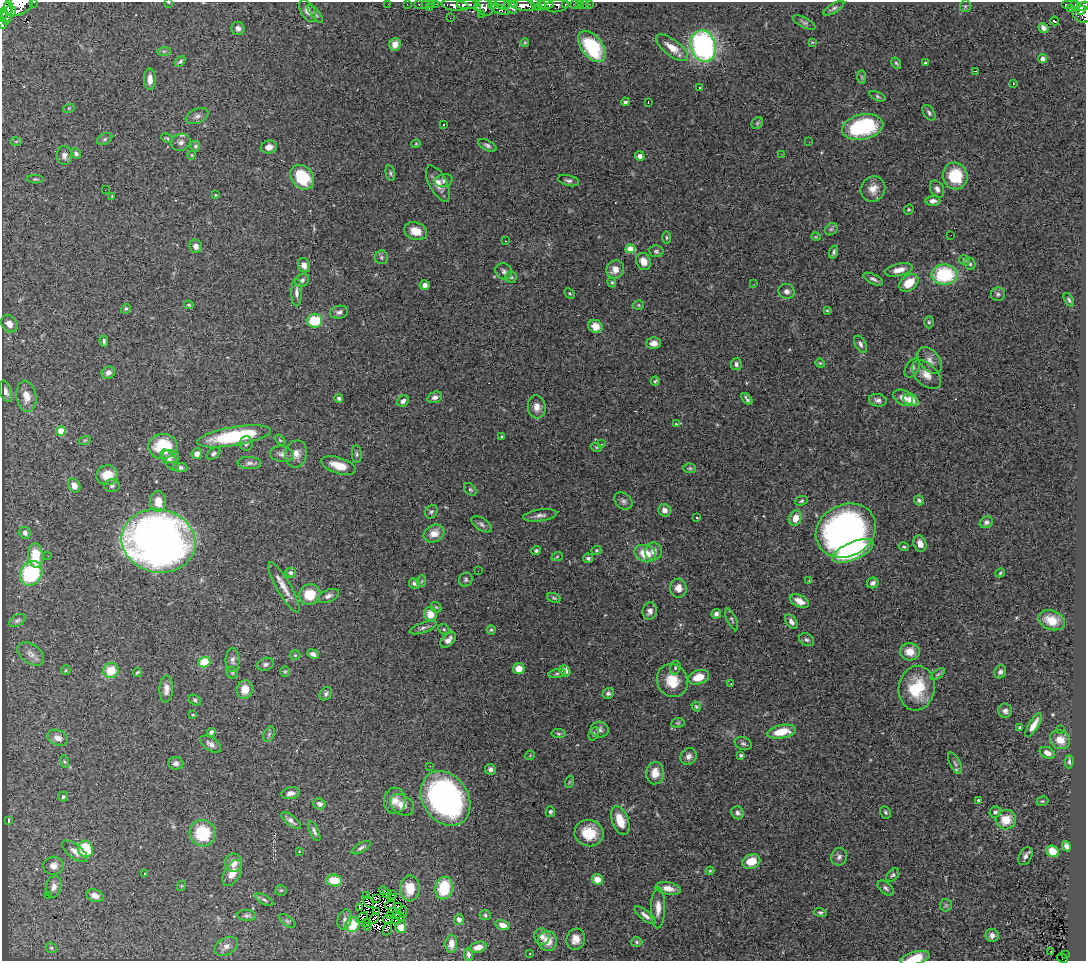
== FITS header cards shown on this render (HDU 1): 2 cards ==
NAXIS1  =                 1084
NAXIS2  =                  959

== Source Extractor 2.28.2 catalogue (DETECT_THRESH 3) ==
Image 1084 x 959 px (HDU 1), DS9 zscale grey, 1 PNG px = 1 image px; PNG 1088 x 963 px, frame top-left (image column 1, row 959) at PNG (2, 2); each listed source drawn as its Kron ellipse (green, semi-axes under 4 px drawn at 4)
Background 0.504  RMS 0.047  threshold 0.142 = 3 sigma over >= 5 px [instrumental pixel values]
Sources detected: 399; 6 with non-positive FLUX_AUTO (blend fragments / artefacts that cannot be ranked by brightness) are neither listed nor drawn; the other 393 listed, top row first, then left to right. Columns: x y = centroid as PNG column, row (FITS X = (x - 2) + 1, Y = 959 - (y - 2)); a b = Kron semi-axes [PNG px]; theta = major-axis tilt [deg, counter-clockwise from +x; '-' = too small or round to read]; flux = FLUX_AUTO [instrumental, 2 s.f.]
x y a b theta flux
34 2 3 2 - 21
168 2 3 2 - 2.2
388 4 2 2 - 2.7
407 4 3 2 - 4.1
419 4 3 3 - 10
425 4 2 2 - 8.1
431 4 3 3 - 6
436 4 3 2 - 7.1
515 4 4 3 - 82
546 4 7 4 -2 190
565 4 3 3 - 35
574 4 4 3 - 34
579 4 3 2 - 3.1
584 4 3 2 - 4.2
589 4 2 2 - 2
1070 4 8 3 0 110
18 5 15 10 26 1600
455 5 13 5 -8 590
468 5 11 4 2 480
493 5 4 3 - 240
502 5 7 5 -20 160
523 5 13 5 -10 790
536 5 7 4 -48 210
541 5 4 3 - 93
1075 5 6 3 -75 95
557 6 12 6 9 160
965 6 6 5 - 5.3
1083 6 6 4 30 150
4 7 16 6 -72 860
477 7 4 3 - 68
485 7 9 7 -48 320
511 7 7 5 -51 280
429 8 3 2 - 38
834 8 12 4 31 8.9
1071 9 3 2 - 8.2
11 10 5 3 - 260
500 10 10 3 -22 100
1081 10 5 3 - 110
308 11 12 6 -62 19
7 12 13 5 81 650
3 14 6 3 83 290
315 14 11 4 -51 6.3
481 14 2 2 - 9.9
1082 14 9 8 - 200
450 18 2 2 - 2.4
1055 21 4 2 - 8.6
2 23 6 3 -90 180
804 23 12 5 -28 8.2
238 28 7 6 - 12
1043 28 5 4 - 13
525 42 4 3 - 3.2
812 42 4 3 - 2.4
395 44 6 5 - 27
592 46 18 10 -54 220
703 46 16 12 -76 690
672 48 19 8 -37 39
164 51 7 4 0 6.4
1042 59 4 4 - 14
180 61 6 3 47 5.4
896 63 6 4 -60 5.1
926 63 3 3 - 5.1
975 71 4 2 - 4.9
862 77 7 4 -89 5.2
150 79 11 6 -89 25
1013 83 3 2 - 8.8
699 87 3 3 - 13
878 96 8 4 -24 5.4
625 102 4 4 - 10
648 102 3 2 - 4.5
69 108 6 3 18 3.6
929 113 9 5 -56 7.9
197 116 12 7 24 14
757 123 6 5 - 5.4
443 124 3 3 - 17
863 127 21 12 12 290
167 138 6 3 -26 3.7
105 139 8 5 27 6.6
16 141 6 4 1 4
181 142 10 8 25 14
809 142 2 2 - 1.6
416 144 4 4 - 3.2
487 145 10 5 -27 8.6
195 146 5 5 - 4.8
269 147 8 6 18 18
76 153 5 4 - 7.6
781 154 2 2 - 1.9
64 155 9 7 -89 15
192 155 4 4 - 3.2
640 156 5 4 - 13
390 173 8 4 -77 5.8
955 176 13 12 - 130
302 177 13 10 -49 140
35 179 8 4 -2 5
444 180 9 6 16 9.8
568 180 11 5 -14 9.6
438 183 20 8 -62 33
873 189 13 12 - 34
937 189 9 6 -61 13
105 190 2 2 - 13
215 195 3 2 - 3.6
112 196 4 3 - 2.9
933 201 7 5 4 14
909 209 5 4 - 4
831 229 7 5 42 6.5
416 231 12 8 -19 43
951 235 2 2 - 1.8
666 237 6 3 -90 4
816 237 4 3 - 2.6
505 241 3 2 - 4.7
196 246 7 6 - 17
630 249 5 4 - 110
656 251 7 6 - 7.1
834 252 6 4 72 6.1
381 257 7 6 - 7.8
964 260 6 5 - 5.5
643 261 9 7 -63 30
970 264 6 5 - 6
304 265 7 6 - 19
615 269 9 8 - 30
899 270 14 6 13 29
504 271 9 7 -42 10
944 275 13 10 1 250
511 277 5 5 - 5.3
873 279 11 4 -26 9.9
302 280 7 6 - 9.7
612 282 5 4 - 3.9
909 283 10 7 38 62
754 284 3 2 - 2.7
425 285 5 5 - 15
786 291 8 7 - 14
296 292 14 5 -90 15
570 294 6 3 -44 3.8
998 294 7 6 - 7.5
1069 300 7 4 -61 6.1
189 305 4 3 - 3.9
639 305 5 5 - 4.2
126 309 5 4 - 4.4
827 310 4 3 - 3.2
339 312 9 6 11 11
315 321 7 7 - 110
929 322 6 5 - 5.2
9 324 9 7 -54 20
595 326 7 6 - 40
104 341 5 4 - 7.2
654 343 7 6 - 19
860 344 9 5 -64 9.6
930 360 15 9 -50 23
820 363 5 4 - 3.1
736 364 6 5 - 9
912 368 10 6 59 10
108 373 7 6 - 13
926 375 17 11 -44 35
655 381 5 3 - 4.7
6 391 11 6 -71 15
26 396 16 10 -82 36
435 397 7 5 18 11
903 397 10 7 -27 22
339 398 4 3 - 6.8
747 399 7 3 -50 7
878 400 9 6 -10 11
911 400 8 5 -27 53
403 401 6 5 - 13
537 407 11 9 -83 24
676 424 4 3 - 2.9
61 431 4 4 - 92
234 436 37 9 9 240
502 436 3 2 - 2.8
85 440 6 3 18 3.8
280 440 6 4 -43 3.9
246 443 7 6 - 11
602 444 3 2 - 3.2
163 446 14 12 1 140
596 447 6 3 -19 3.9
197 454 5 5 - 16
214 454 8 5 38 7
282 454 12 7 -8 16
296 454 14 11 79 28
357 454 9 5 -86 7
171 456 9 6 -13 11
170 460 12 6 -52 15
249 463 12 6 -3 12
338 465 18 8 -18 53
180 467 7 4 -1 11
690 468 6 5 - 4.8
107 475 11 10 - 49
74 485 7 5 -57 21
112 486 7 6 - 8.7
470 490 7 5 -47 5.5
919 500 5 4 - 6.9
623 501 10 7 -41 11
801 501 6 4 22 6.2
158 502 10 8 89 45
664 510 6 6 - 22
431 512 7 5 54 7.1
540 515 17 5 8 16
697 518 3 3 - 46
795 518 8 6 72 34
986 522 7 5 32 8.9
482 524 11 6 -32 10
846 530 31 26 27 1100
25 533 6 5 - 12
434 534 11 8 29 35
158 541 37 31 -13 2700
920 544 8 6 -71 24
904 547 5 3 - 4.2
596 550 5 4 - 3.8
536 551 5 4 - 6.3
653 551 9 8 - 19
853 551 22 9 22 390
645 554 11 8 -22 71
35 555 12 7 -86 94
48 556 3 3 - 2.8
557 557 6 3 21 3.8
588 558 5 5 - 9.1
478 571 3 2 - 3.5
31 573 13 10 57 280
291 573 5 5 - 7.2
1000 573 5 4 - 3.9
466 580 7 6 - 7.2
422 581 6 3 70 3.8
809 581 4 3 - 4.4
414 583 6 5 - 7.8
873 583 6 5 - 10
284 587 28 7 -60 36
678 588 9 8 - 25
310 594 10 10 - 70
328 596 11 6 23 13
554 598 7 4 -20 4.7
799 601 10 6 -27 25
436 607 6 5 - 5
650 611 9 7 76 17
430 614 7 6 - 44
716 614 5 4 - 11
732 619 12 4 -65 6.2
17 620 8 5 30 7
1051 620 13 9 -20 46
791 622 8 5 -54 12
423 628 14 5 19 11
444 629 6 5 - 4.8
491 630 4 4 - 4.5
448 640 9 5 44 18
807 640 8 5 -30 7.8
910 652 10 8 -6 44
31 654 15 9 -36 20
313 654 6 4 -23 11
295 655 5 5 - 4.6
233 660 12 7 -89 13
204 662 6 5 - 90
266 664 9 6 18 8.7
675 668 7 5 75 6.7
519 669 6 5 - 40
66 670 5 4 - 3.8
111 671 8 7 - 75
565 671 6 5 - 27
137 672 4 2 - 4.2
285 672 5 5 - 4.4
1000 672 7 5 61 11
232 673 6 5 - 5.4
557 673 8 3 11 6
938 674 8 4 36 6.3
698 677 11 7 18 53
672 681 17 15 -63 67
731 683 2 2 - 2.8
917 688 22 18 81 140
166 689 13 7 88 20
245 689 9 7 79 44
608 693 6 5 - 8.4
326 694 7 5 53 8.1
195 700 6 5 - 5.8
696 706 5 4 - 4.7
1005 711 7 7 - 12
193 715 3 3 - 3
678 723 7 5 7 5.1
1034 725 13 4 59 29
1019 727 4 3 - 3.6
1060 729 3 2 - 3.4
600 730 9 8 - 13
211 732 4 4 - 11
782 732 14 6 11 73
269 734 8 5 66 6
559 734 7 4 -7 5.4
594 734 7 5 69 5
58 738 10 7 -24 22
1060 740 10 9 - 37
743 743 9 6 -20 7.9
211 744 12 6 -33 16
1047 753 8 5 -25 20
530 755 5 3 - 2.5
741 755 4 3 - 6.2
688 756 9 7 45 16
64 762 6 3 -71 3.7
1069 762 7 3 88 6.5
176 763 7 6 - 11
955 763 12 5 -64 11
430 766 2 2 - 10
490 769 5 5 - 9.6
655 773 11 9 86 39
569 782 6 3 71 3.8
291 793 9 5 11 14
63 797 5 4 - 5
446 798 29 22 -57 810
979 800 4 3 - 12
395 801 13 10 85 29
1042 801 6 4 18 4.2
319 804 6 5 - 16
402 805 13 9 -34 29
550 812 5 4 - 7.1
885 812 6 5 - 5.7
995 812 6 5 - 9
738 813 7 6 - 10
8 820 3 2 - 5.4
1006 820 10 9 - 62
291 821 11 5 -38 13
620 821 15 8 -69 61
314 831 11 4 -64 9.8
203 833 13 13 - 150
589 833 14 13 - 86
1066 846 5 4 - 14
361 848 10 4 30 8.8
85 849 8 7 - 130
75 851 15 6 -38 24
1053 851 6 5 - 58
299 852 3 2 - 6.6
1025 856 10 6 63 11
839 857 9 8 - 13
751 861 9 7 21 55
233 863 9 8 - 30
54 866 10 9 - 21
710 871 4 4 - 3.6
232 873 14 8 61 36
145 874 3 2 - 3.2
893 875 8 5 47 6.4
597 879 6 5 - 40
334 880 8 6 -4 66
181 886 5 3 - 3
54 887 11 7 73 17
410 888 13 9 90 53
444 888 11 8 81 130
668 888 13 6 -11 27
886 888 9 5 -42 9.8
281 890 5 5 - 4.7
384 891 5 4 - 5.6
387 894 4 2 - 8
393 895 3 2 - 1.4
48 896 3 2 - 28
95 896 9 6 -18 22
366 896 3 2 - 3
392 897 3 2 - 2.6
376 898 3 2 - 4
264 900 10 4 -30 8
369 902 7 2 -50 2.2
390 905 5 2 - 7
946 905 6 6 - 5.2
398 906 3 2 - 3.2
359 907 4 2 - 2.5
658 908 20 7 89 32
376 912 4 2 - 2.3
403 912 5 2 - 3.4
820 912 6 4 -16 5.5
396 914 3 2 - 4.7
485 915 5 5 - 5.4
645 915 13 5 -38 16
247 916 9 5 -5 8.4
391 916 2 2 - 2.8
400 916 5 2 - 3.1
362 918 6 2 36 5.7
374 918 6 2 47 8.5
344 919 10 7 73 13
388 919 5 2 - 0.95
459 919 5 5 - 14
287 921 9 5 -37 5.6
395 921 4 2 - 4.6
367 922 3 2 - 3.8
353 924 7 6 - 77
503 925 7 5 -15 21
368 926 3 3 - 24
401 927 5 5 - 34
387 929 6 4 68 5.1
992 935 6 6 - 14
542 937 8 7 - 17
576 939 10 9 - 31
547 941 10 9 - 44
637 942 6 4 -1 5.5
451 944 9 6 87 24
226 946 13 8 31 20
478 947 8 5 17 19
51 948 6 5 - 5.3
1051 952 3 2 - 3.2
468 954 6 4 -83 9.4
530 954 3 2 - 4.4
1066 955 3 2 - 12
915 958 15 6 16 57
1062 958 6 3 -30 2.9
At the frame edge (FLAGS 8, measured only in part): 8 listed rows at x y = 34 2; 168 2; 18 5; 1083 6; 4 7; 3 14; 2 23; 915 958
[6 non-positive-flux detections neither listed nor drawn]